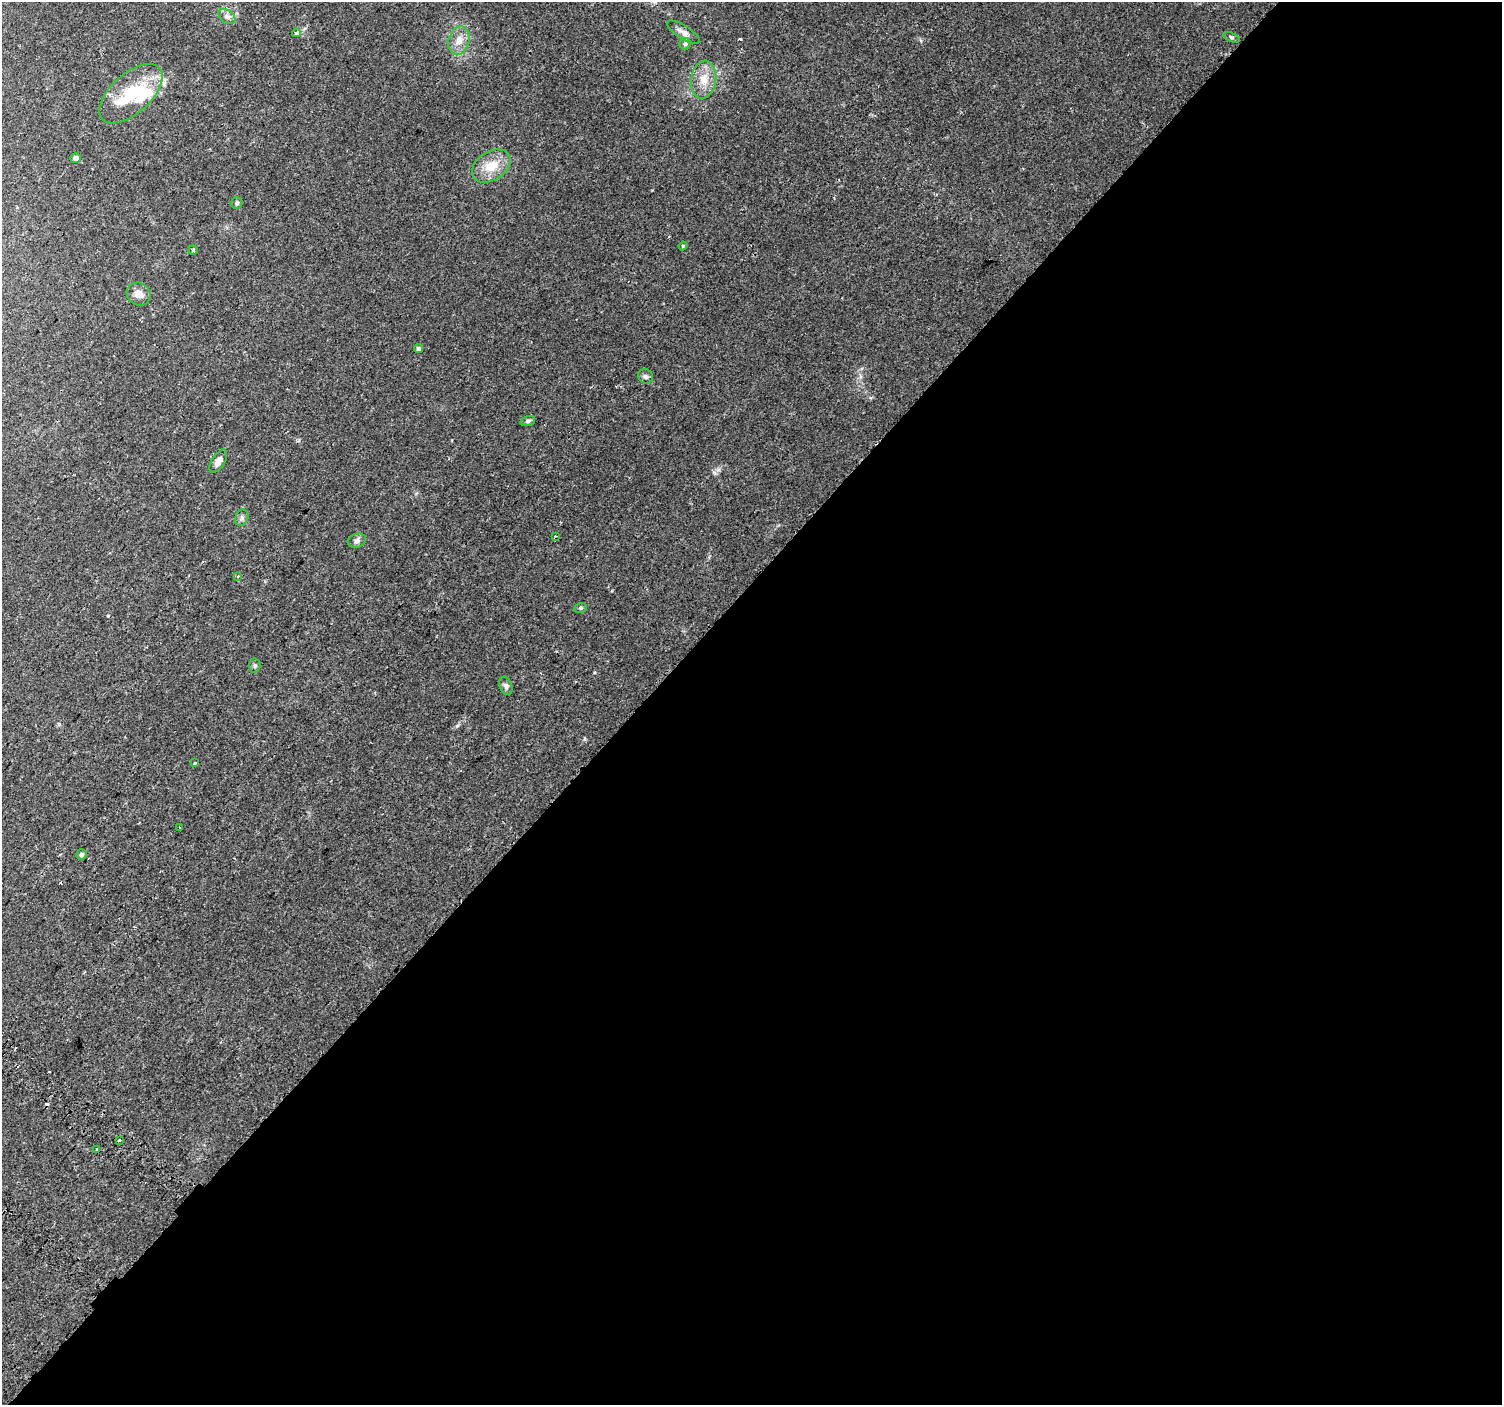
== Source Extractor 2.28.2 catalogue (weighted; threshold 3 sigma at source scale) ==
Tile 12 of 4 x 4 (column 4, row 3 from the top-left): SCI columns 4593-6092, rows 1740-3142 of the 6176 x 6218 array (HDU 1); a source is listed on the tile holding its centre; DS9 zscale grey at full resolution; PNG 1504 x 1407 px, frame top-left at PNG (2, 2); each listed source drawn as its Kron ellipse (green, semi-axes under 4 px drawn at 4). Shown black and unused: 57% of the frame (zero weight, under 2 of 3 exposures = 6% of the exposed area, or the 3 px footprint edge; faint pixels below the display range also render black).
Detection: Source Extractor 2.28.2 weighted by HDU 2 'WHT'; one run over the whole footprint, this tile lists its part. Background 0.023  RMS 0.003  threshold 0.0135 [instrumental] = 3 sigma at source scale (4.5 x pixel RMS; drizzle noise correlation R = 1.50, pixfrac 1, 0.0396/0.0396 arcsec/px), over >= 5 px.
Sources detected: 35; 2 inside a brighter object's white glare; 2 cosmic-ray / hot-pixel residue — neither listed nor drawn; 1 inside a brighter listed object's ellipse — not listed separately; the other 30 listed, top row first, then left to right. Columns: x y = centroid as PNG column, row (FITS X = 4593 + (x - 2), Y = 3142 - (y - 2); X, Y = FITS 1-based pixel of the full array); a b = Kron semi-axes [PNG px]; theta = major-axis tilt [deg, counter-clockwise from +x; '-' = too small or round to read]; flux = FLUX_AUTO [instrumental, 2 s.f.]
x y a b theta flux
227 16 9 6 -37 1
683 32 19 6 -32 1.6
296 33 4 3 - 0.56
1231 37 9 4 -22 0.5
459 40 14 10 74 2.7
685 44 6 5 - 0.49
704 80 19 12 83 4.5
131 94 38 20 42 12
76 158 5 5 - 1.1
491 166 21 14 32 5.8
237 203 6 5 - 0.56
683 246 4 4 - 0.29
193 250 4 4 - 0.55
139 294 12 11 - 2.2
418 349 4 4 - 0.64
646 376 8 7 - 0.81
528 421 7 4 16 0.58
218 461 13 6 58 1.7
242 518 8 6 67 0.76
555 536 3 2 - 0.33
357 541 9 7 20 0.9
238 576 4 3 - 0.37
581 608 6 5 - 0.43
255 666 7 5 88 0.57
506 686 9 6 -68 0.84
195 763 3 3 - 0.74
180 827 3 3 - 1.8
82 854 5 5 - 0.64
119 1141 3 3 - 1.7
97 1149 3 3 - 1